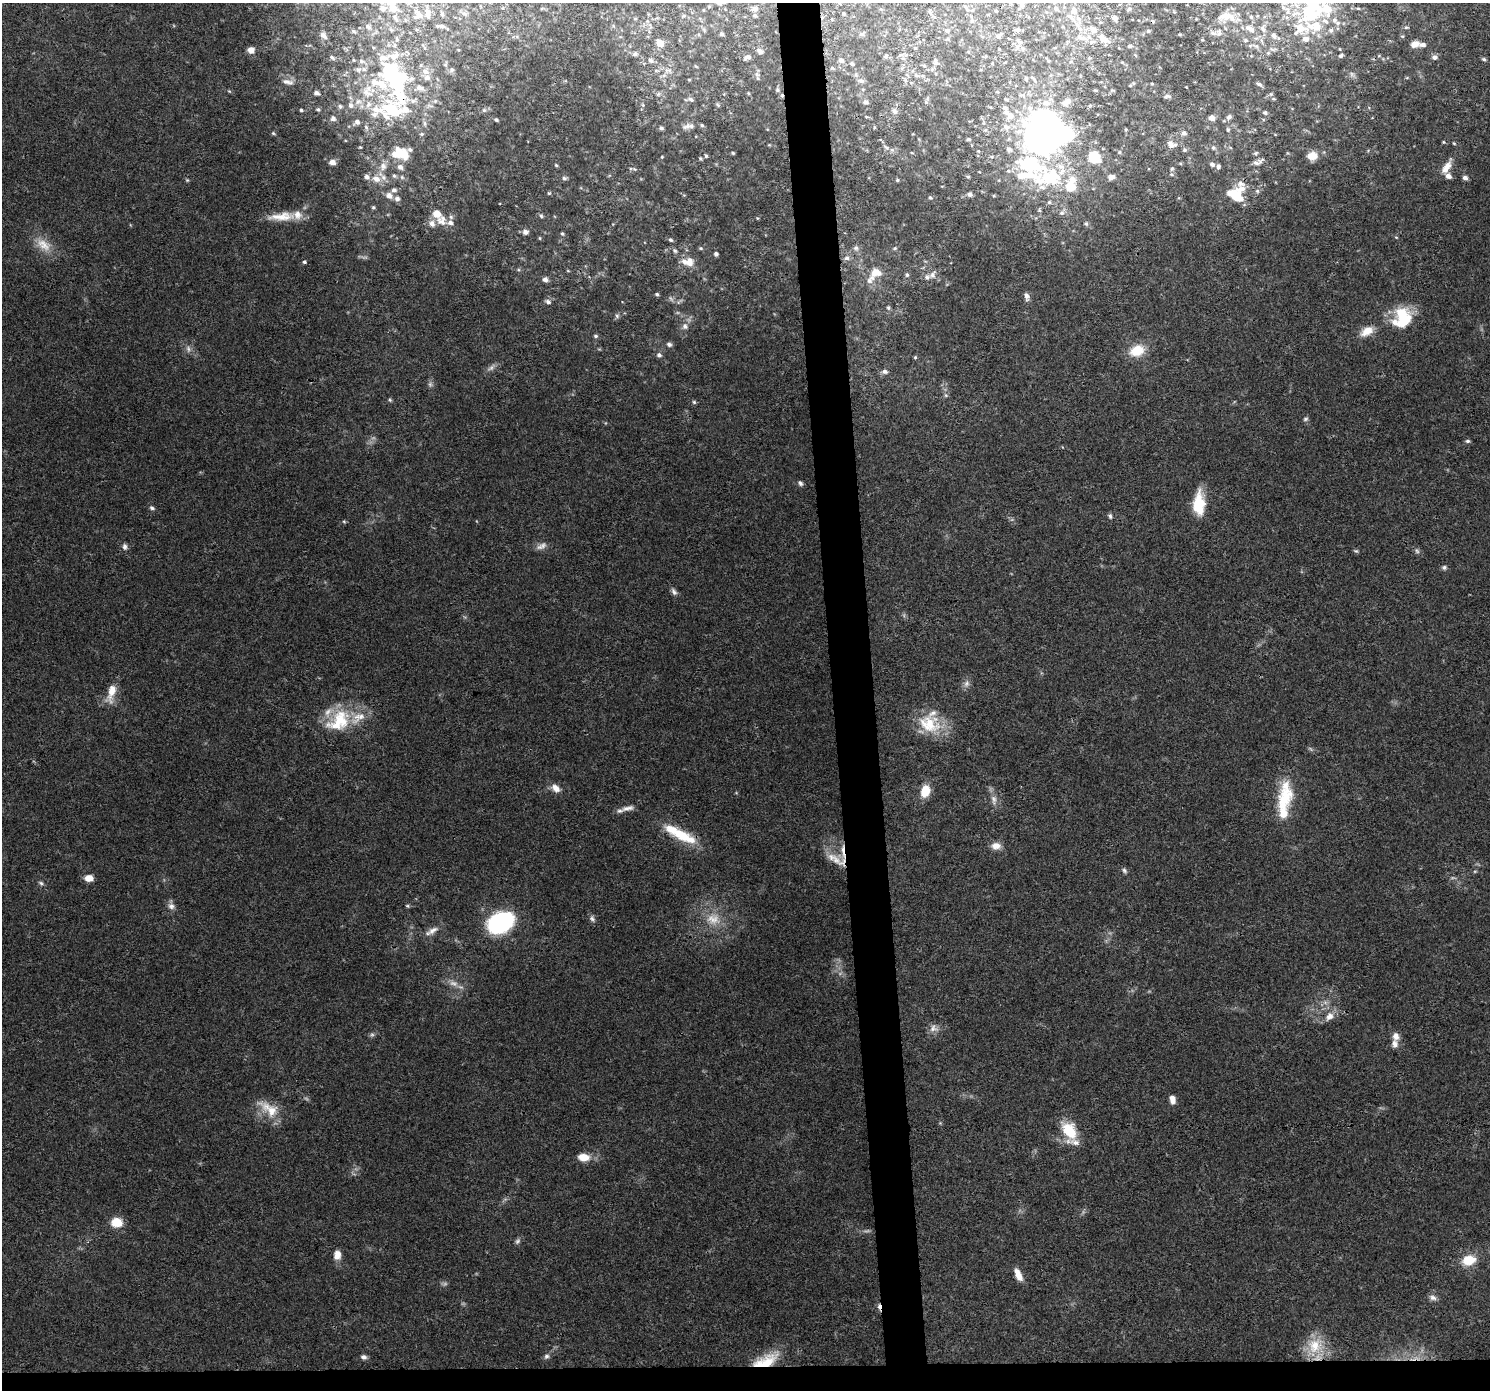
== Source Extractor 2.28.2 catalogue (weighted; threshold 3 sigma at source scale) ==
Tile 8 of 3 x 3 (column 2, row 3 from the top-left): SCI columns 1489-2976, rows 40-1427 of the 4464 x 4205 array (HDU 1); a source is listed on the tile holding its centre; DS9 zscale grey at full resolution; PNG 1492 x 1392 px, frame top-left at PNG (2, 3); no overlay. Shown black and unused: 5% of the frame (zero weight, under 3 of 4 exposures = <1% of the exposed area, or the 3 px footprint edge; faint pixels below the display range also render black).
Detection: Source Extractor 2.28.2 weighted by HDU 2 'WHT'; one run over the whole footprint, this tile lists its part. Background 0.0497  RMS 0.0039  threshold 0.0177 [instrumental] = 3 sigma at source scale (4.5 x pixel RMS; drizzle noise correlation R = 1.50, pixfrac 1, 0.0396/0.0396 arcsec/px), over >= 5 px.
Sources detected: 337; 12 too faint to see at this stretch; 4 inside a brighter object's white glare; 3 cosmic-ray / hot-pixel residue — not listed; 61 inside a brighter listed object's ellipse — not listed separately; the other 257 listed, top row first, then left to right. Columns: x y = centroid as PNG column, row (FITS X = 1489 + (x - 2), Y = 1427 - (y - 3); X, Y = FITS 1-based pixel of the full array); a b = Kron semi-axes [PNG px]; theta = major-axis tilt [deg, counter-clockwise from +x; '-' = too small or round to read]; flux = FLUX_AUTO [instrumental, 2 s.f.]
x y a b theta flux
1022 4 8 7 - 1.6
1313 5 39 18 63 29
965 6 8 5 -53 0.77
1283 7 11 7 -47 2.7
393 8 11 10 - 3.6
1056 8 7 5 -25 0.79
1358 8 5 3 - 0.45
754 9 8 6 -1 1.3
1129 9 6 3 45 0.49
996 11 4 4 - 0.4
1074 11 12 8 -69 2.3
464 14 7 4 -1 0.64
844 14 4 4 - 0.56
418 15 13 12 - 3.1
442 15 5 4 - 0.48
684 16 6 4 28 0.51
754 16 6 5 - 0.69
1226 16 22 9 -4 4.5
1251 17 5 4 - 0.61
1114 18 4 4 - 1.6
972 21 7 5 70 0.82
1325 21 12 7 -33 2.7
1077 25 10 6 -54 1.8
442 26 7 5 -7 0.76
368 27 8 6 -30 1.1
1406 27 5 4 - 0.55
1250 29 13 7 -31 2.5
1263 29 9 6 -54 1.5
947 30 7 6 - 0.83
1017 30 6 5 - 0.97
1093 30 8 7 - 2
1331 30 8 7 - 1.5
1148 31 4 4 - 0.52
1213 33 9 6 -7 1.5
722 34 4 4 - 0.91
862 34 7 6 - 0.86
323 35 11 7 -48 1.5
1274 35 8 7 - 1.8
999 36 10 5 51 0.93
1402 36 5 3 - 0.38
1083 38 17 6 -14 2.7
397 39 6 4 -88 0.67
1104 39 13 7 -32 3.9
1202 40 3 2 - 0.31
1246 40 6 4 -21 0.62
1020 42 10 5 -36 1.1
660 43 10 7 -55 3.1
1415 44 9 7 16 3.1
1129 46 5 3 - 0.56
915 48 5 5 - 0.59
1275 49 8 5 12 1.1
1340 49 5 3 - 0.3
251 50 8 7 - 2.2
760 51 8 6 -31 1.4
635 54 7 5 16 0.97
900 55 7 4 43 0.77
1341 55 6 4 38 0.89
886 56 7 5 40 0.68
332 57 5 4 - 0.78
748 57 7 5 20 1.4
1435 57 6 6 - 1.5
1484 59 5 5 - 0.73
651 60 7 6 - 1
841 60 7 6 - 1.3
936 61 9 6 -81 0.93
992 63 4 2 - 0.23
852 64 5 4 - 0.68
924 66 6 4 -2 0.47
452 70 6 6 - 0.92
668 70 12 4 0 1.4
425 71 11 8 -31 3.1
391 72 35 21 -30 42
757 74 10 6 -68 1.3
916 75 8 5 -18 1
1026 78 5 3 - 0.55
905 80 6 5 - 0.73
861 81 8 5 8 0.91
287 82 16 6 -10 2.1
1152 84 4 3 - 0.37
1259 84 7 4 -27 1.1
1130 86 5 3 - 0.33
777 90 6 5 - 0.73
229 91 5 4 - 0.44
316 93 5 4 - 1.2
748 93 4 4 - 0.4
658 94 6 4 46 0.62
1271 94 6 5 - 0.68
1167 96 10 5 4 0.96
691 99 7 5 -29 0.96
865 102 7 5 -8 0.82
926 102 5 5 - 0.58
1066 102 16 9 39 3.3
643 105 6 3 -71 0.47
718 105 7 3 -36 0.54
301 110 4 3 - 0.61
318 110 5 4 - 0.57
392 110 56 33 5 46
484 110 6 6 - 0.81
894 111 8 7 - 1.2
1265 113 5 5 - 0.78
1009 115 19 10 -45 4.6
1229 117 7 6 - 1.2
1212 118 5 5 - 2.1
333 119 6 5 - 1.4
496 120 5 4 - 0.6
689 126 18 7 10 2.3
1044 126 25 19 89 350
874 127 5 3 - 0.38
1006 127 10 8 -43 2.4
661 128 5 4 - 0.78
1126 129 5 4 - 0.44
1228 130 6 4 -90 0.59
1019 131 9 8 - 2.3
273 133 6 4 -30 0.53
1184 133 6 6 - 1.5
969 139 4 3 - 0.62
1443 142 4 4 - 0.43
1170 144 10 7 -66 2.2
360 147 4 3 - 0.35
886 147 11 5 -33 1.4
1213 148 6 5 - 0.71
1009 149 8 6 -41 1.2
1185 150 5 5 - 0.65
978 151 4 4 - 0.39
1119 152 5 5 - 0.59
733 153 4 3 - 0.51
912 153 5 3 - 0.34
1256 153 6 4 27 0.59
403 154 17 10 -47 7.9
706 156 5 4 - 0.55
1312 156 12 9 4 4.8
662 157 4 3 - 0.35
1094 157 19 16 -55 10
700 158 5 5 - 0.56
332 162 7 6 - 2.4
1258 162 14 5 22 1.9
1212 164 6 5 - 1
556 165 4 4 - 0.49
383 166 12 9 84 3.2
1218 166 5 4 - 0.9
400 167 9 7 -42 1.8
1446 168 21 8 59 4.3
634 169 6 4 -43 0.45
1172 169 6 5 - 0.73
394 176 6 5 - 0.77
968 177 5 4 - 0.53
1051 177 47 32 35 37
1112 177 9 6 10 1.9
564 178 6 6 - 0.92
1465 178 6 5 - 1.5
376 179 12 9 -23 4.3
187 180 5 4 - 0.48
897 180 4 4 - 0.55
1241 184 11 10 - 2.6
394 190 7 6 - 1.1
1257 191 6 5 - 0.71
549 193 4 4 - 0.5
970 194 6 5 - 1.3
389 195 9 7 -27 2.5
1236 195 15 11 -55 10
930 198 6 4 -46 0.61
373 207 5 5 - 0.6
1062 213 8 7 - 1.3
282 216 38 11 4 8.4
541 216 7 4 -63 0.64
757 218 4 3 - 0.29
442 221 17 14 -66 4.9
1086 224 6 5 - 0.7
525 232 7 6 - 1.6
562 234 5 4 - 0.58
1396 237 5 3 - 0.33
540 238 5 3 - 0.36
671 240 6 5 - 0.76
44 245 24 14 -37 6.9
701 248 6 4 -20 0.54
856 248 9 8 - 1.5
895 248 5 4 - 0.49
675 251 7 6 - 0.91
716 254 5 4 - 0.95
847 258 8 6 -11 1.7
304 262 4 3 - 0.91
688 262 18 11 -6 4.9
568 271 5 3 - 0.32
876 272 15 11 -2 5.1
907 275 5 4 - 0.67
932 275 8 7 - 1.6
545 279 7 6 - 1.3
657 294 5 4 - 0.64
1027 296 11 6 -75 1.7
671 299 9 4 -54 0.92
548 302 7 5 -26 1.2
888 308 6 5 - 0.77
617 316 6 5 - 0.87
1402 318 24 20 63 18
685 326 9 8 - 2
1367 331 17 10 33 5.1
596 336 6 5 - 0.75
669 344 7 6 - 1.2
1137 350 17 12 21 9.4
659 355 6 6 - 1.3
915 357 5 4 - 0.49
885 372 8 6 -8 1.6
946 395 6 4 -30 0.6
390 400 6 4 -45 0.54
694 402 5 5 - 0.61
1305 419 7 5 17 0.74
1468 441 6 5 - 0.77
800 483 7 5 -58 0.94
1199 504 28 12 90 13
152 508 7 5 -27 0.9
1110 516 7 5 -75 0.84
344 521 5 4 - 0.5
542 546 15 8 25 2.2
125 547 9 7 -74 1.4
1356 551 6 5 - 0.58
1417 551 7 6 - 0.92
1444 567 7 6 - 0.9
674 592 11 6 -54 1.3
967 683 11 7 58 1.7
111 693 27 10 75 6.1
340 720 34 28 32 21
929 724 31 24 -22 15
555 788 13 9 -44 2.9
925 791 13 9 73 7.2
1284 799 38 20 70 16
994 800 15 7 -83 2.7
627 808 19 7 13 2.8
681 835 40 13 -26 16
996 846 12 9 5 3.2
836 860 16 13 -55 6
1124 870 8 5 -64 0.95
89 878 9 6 2 3.8
41 883 8 5 -29 0.87
171 906 10 8 -18 2
407 906 6 4 -21 0.56
592 919 10 6 -58 1.3
713 919 21 18 -18 9.5
500 923 22 15 26 55
433 930 17 8 27 3
1329 1016 13 10 45 3.6
933 1028 12 11 - 2.5
372 1035 7 5 68 0.86
1396 1036 10 9 - 2.4
1172 1099 9 6 -79 2.7
269 1109 34 14 -35 9.2
1069 1130 26 17 -70 12
583 1157 12 8 -5 5.7
117 1222 12 10 0 6.8
517 1241 9 6 53 1
337 1255 12 8 86 3.5
1468 1260 13 10 14 10
1019 1276 13 7 -69 3.7
1433 1297 10 7 -23 1.7
1315 1346 24 22 69 11
546 1356 8 6 34 1.1
364 1357 7 6 - 1.3
767 1362 29 18 40 14
Overlapping masked pixels (flux is a lower limit): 3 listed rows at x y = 391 72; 392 110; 767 1362
Isophote crosses this tile's border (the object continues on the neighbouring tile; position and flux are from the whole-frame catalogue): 3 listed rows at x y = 1022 4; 1313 5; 418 15